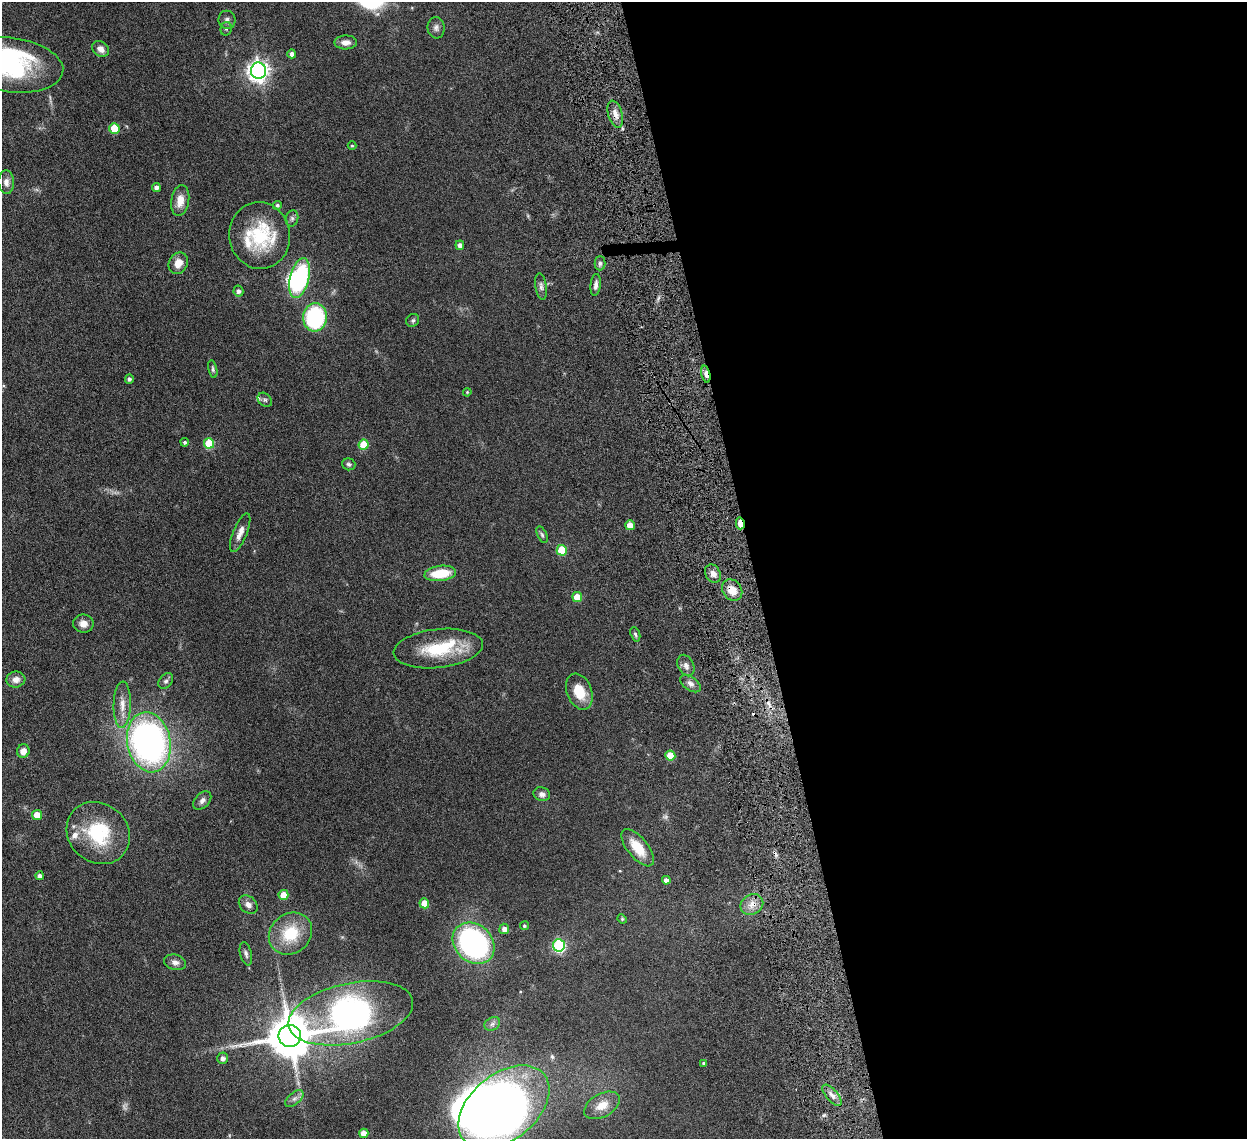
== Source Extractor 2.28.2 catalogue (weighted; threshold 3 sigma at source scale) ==
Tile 8 of 4 x 4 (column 4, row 2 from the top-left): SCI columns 3827-5071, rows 2446-3582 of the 5159 x 5000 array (HDU 1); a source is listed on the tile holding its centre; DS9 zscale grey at full resolution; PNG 1249 x 1141 px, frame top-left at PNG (2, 2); each listed source drawn as its Kron ellipse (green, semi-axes under 4 px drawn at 4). Shown black and unused: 40% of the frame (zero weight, under 4 of 8 exposures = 5% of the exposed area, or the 3 px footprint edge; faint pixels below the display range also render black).
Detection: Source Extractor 2.28.2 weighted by HDU 2 'WHT'; one run over the whole footprint, this tile lists its part. Background 0.0545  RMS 0.0051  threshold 0.0207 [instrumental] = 3 sigma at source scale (4.09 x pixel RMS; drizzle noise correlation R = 1.36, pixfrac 0.8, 0.05/0.05 arcsec/px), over >= 5 px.
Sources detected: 99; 1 too faint to see at this stretch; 5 inside a brighter object's white glare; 2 cosmic-ray / hot-pixel residue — neither listed nor drawn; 6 inside a brighter listed object's ellipse — not listed separately; the other 85 listed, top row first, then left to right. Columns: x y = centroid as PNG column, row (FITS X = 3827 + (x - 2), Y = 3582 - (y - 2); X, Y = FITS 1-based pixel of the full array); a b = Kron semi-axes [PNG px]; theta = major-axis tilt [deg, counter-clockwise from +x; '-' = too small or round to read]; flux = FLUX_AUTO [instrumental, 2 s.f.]
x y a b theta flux
227 20 9 8 - 1.6
436 28 11 8 -82 1.7
226 29 7 5 76 0.9
346 42 11 7 2 2.4
100 49 9 7 -38 2.6
292 54 4 4 - 1.8
11 65 52 27 -7 53
258 71 8 7 - 250
615 114 14 7 -73 3
114 128 5 5 - 13
352 146 4 4 - 0.39
6 182 12 8 -87 2.2
156 187 4 4 - 1.7
180 201 15 9 81 5
277 205 4 4 - 0.84
292 218 8 6 76 1.1
260 235 33 30 -82 26
460 245 5 4 - 1.8
178 263 11 9 60 4.5
600 263 7 5 90 0.98
300 278 20 9 76 44
596 285 11 5 83 1.9
541 286 13 5 -81 1.6
238 291 5 5 - 1.4
315 317 14 11 84 44
413 320 7 6 - 0.84
213 369 9 4 -78 0.81
706 374 9 3 -77 5.7
129 379 4 4 - 1.1
467 392 4 3 - 0.38
265 400 8 6 -43 1
185 442 4 4 - 0.83
209 443 5 5 - 17
364 445 5 5 - 11
349 464 7 6 - 0.95
740 523 6 3 -76 11
630 525 5 5 - 4.7
240 533 20 7 68 3.2
542 535 9 4 -65 0.91
562 550 5 5 - 13
440 573 16 7 7 13
713 574 9 7 -61 2.4
732 590 11 9 -51 5.1
577 597 5 5 - 7.1
83 624 10 9 - 3
635 634 7 4 -70 0.82
438 648 45 19 6 22
686 665 11 7 -63 2
16 680 9 8 - 2.8
166 681 9 6 51 1.2
690 684 11 6 -36 1.9
579 692 19 12 -69 9.1
122 705 23 8 88 4.9
149 742 30 21 -79 140
23 751 7 6 - 3.1
670 756 5 5 - 11
542 794 8 6 -18 1.8
202 800 11 7 46 1.7
37 815 5 5 - 6.2
98 833 33 29 -42 28
638 848 22 10 -51 9.9
40 876 4 4 - 1.7
666 880 4 4 - 1.8
283 895 5 5 - 6.9
424 903 5 5 - 5.8
248 905 10 8 -43 2.2
752 905 12 9 31 3.6
622 919 5 4 - 0.46
524 926 4 4 - 0.67
504 929 5 5 - 2.1
290 934 23 20 39 17
473 943 23 18 -43 83
559 945 6 6 - 48
246 954 12 5 -75 1.3
175 962 11 7 -15 2
351 1013 63 30 12 120
492 1024 8 6 29 1.4
290 1036 11 11 - 1700
223 1058 5 5 - 1.8
704 1063 4 3 - 0.73
832 1095 13 6 -49 2.4
294 1098 11 6 41 1.7
602 1105 19 11 29 6.4
504 1107 52 33 39 470
364 1133 4 4 - 3.6
Overlapping masked pixels (flux is a lower limit): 5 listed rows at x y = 615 114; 706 374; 740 523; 732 590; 752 905
Isophote crosses this tile's border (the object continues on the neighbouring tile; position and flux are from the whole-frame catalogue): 2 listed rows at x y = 11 65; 504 1107